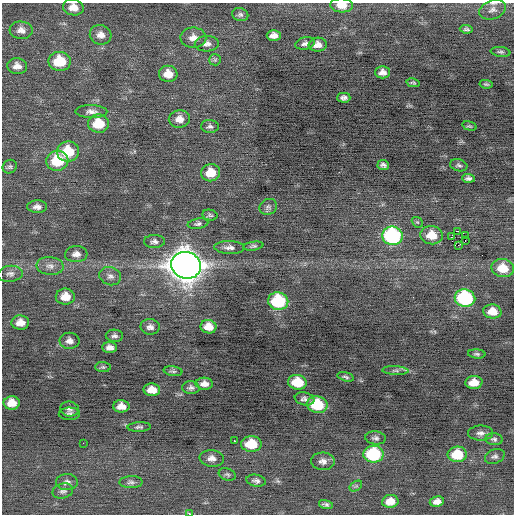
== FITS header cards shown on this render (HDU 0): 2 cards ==
NAXIS1  =                  512 / Axis length
NAXIS2  =                  512 / Axis length

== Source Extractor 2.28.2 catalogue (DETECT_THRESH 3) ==
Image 512 x 512 px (HDU 0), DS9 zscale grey, 1 PNG px = 1 image px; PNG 516 x 516 px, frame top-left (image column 1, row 512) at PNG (2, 3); each listed source drawn as its Kron ellipse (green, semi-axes under 4 px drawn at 4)
Background -0.0346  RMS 0.76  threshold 2.29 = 3 sigma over >= 5 px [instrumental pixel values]
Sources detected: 102; all 102 listed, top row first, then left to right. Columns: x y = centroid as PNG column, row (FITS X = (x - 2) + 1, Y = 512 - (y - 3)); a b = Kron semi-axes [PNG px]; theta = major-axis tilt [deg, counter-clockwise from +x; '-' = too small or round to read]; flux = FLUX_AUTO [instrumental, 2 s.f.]
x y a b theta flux
342 5 11 7 -3 630
73 7 10 8 -8 500
493 10 14 9 21 300
240 15 8 6 -13 140
466 29 6 4 -5 100
21 30 11 8 -5 290
101 35 11 9 -17 380
274 35 7 5 2 290
193 38 13 10 -2 430
305 43 10 6 13 200
207 44 12 8 3 280
318 45 9 7 4 350
500 52 10 5 -8 120
215 60 6 5 - 100
60 61 11 9 -3 1700
17 66 10 8 -9 340
383 72 7 6 - 270
168 74 9 8 - 620
413 83 7 4 -12 88
486 84 6 4 -9 80
344 98 7 5 -1 170
91 111 16 6 -1 290
179 119 10 9 - 420
98 124 10 9 - 1400
210 126 9 6 -1 150
469 126 7 4 -14 76
68 151 11 10 - 1700
57 161 11 10 - 2200
383 165 6 5 - 160
459 165 9 5 -16 120
10 167 7 6 - 110
211 173 9 8 - 880
468 178 6 4 -3 160
37 207 10 6 -1 240
268 207 9 7 30 160
210 215 7 5 -13 110
417 222 6 4 -42 73
198 224 10 5 9 140
458 231 3 2 - 820
432 235 11 9 -6 870
465 235 3 2 - 36
392 236 10 9 - 6900
451 237 3 2 - 190
465 240 2 2 - 79
154 241 10 6 2 190
458 245 2 2 - 370
253 246 10 4 9 110
229 247 15 6 -2 280
76 254 11 8 3 330
186 265 15 13 -17 76000
50 266 13 9 -5 310
503 268 11 9 -11 1000
10 274 12 8 6 240
110 276 11 9 -17 250
65 297 9 8 - 650
465 298 10 8 -12 5200
278 301 10 9 - 3300
492 311 9 7 -5 680
20 322 9 7 -3 490
150 327 9 8 - 230
208 327 8 6 -10 570
114 336 8 6 -2 150
69 341 10 8 0 280
110 347 7 5 -2 250
477 354 9 4 -5 110
103 367 7 5 -1 94
173 371 9 5 -6 110
395 371 13 4 -3 170
346 377 8 3 -14 100
297 382 9 7 -9 1400
474 382 8 6 4 550
204 384 8 6 -1 310
191 388 9 6 -3 150
152 390 8 6 -4 530
305 399 10 6 -11 200
12 403 8 7 - 640
317 405 10 8 -11 2100
121 406 8 6 0 400
69 409 9 7 -8 180
69 414 11 6 2 150
139 427 11 4 3 120
481 433 12 7 0 260
375 438 10 6 -5 170
494 439 9 6 -7 130
234 441 3 2 - 640
83 443 2 2 - 140
251 444 10 8 -2 1400
373 454 10 8 -1 3800
457 454 9 7 5 1600
495 456 10 7 22 170
212 458 12 8 -7 310
323 461 12 9 -2 300
227 474 9 6 -19 120
256 481 10 6 -11 160
67 482 11 8 1 210
131 482 11 6 1 170
356 486 7 4 33 87
63 491 10 7 14 190
390 501 8 6 8 650
437 501 7 5 10 290
326 504 7 4 -16 130
190 514 3 2 - 1900
At the frame edge (FLAGS 8, measured only in part): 4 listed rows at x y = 342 5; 73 7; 493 10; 190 514